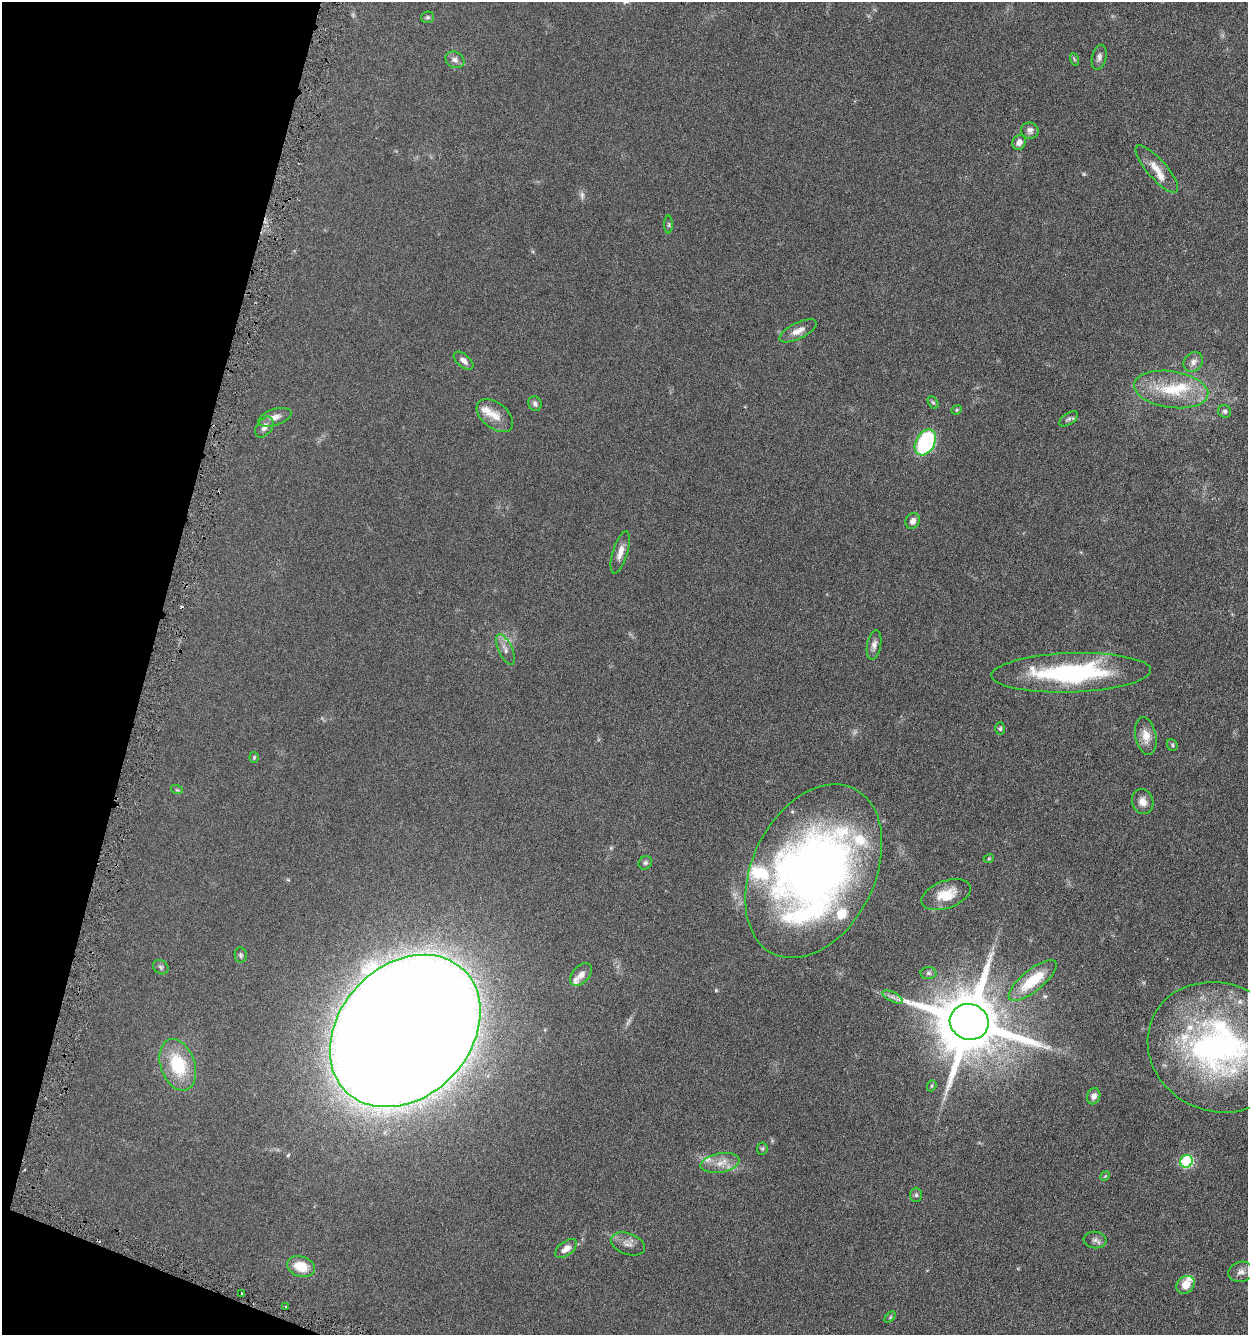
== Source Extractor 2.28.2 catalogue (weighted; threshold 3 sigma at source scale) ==
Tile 9 of 4 x 4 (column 1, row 3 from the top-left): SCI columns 262-1507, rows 1342-2674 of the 5376 x 5350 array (HDU 1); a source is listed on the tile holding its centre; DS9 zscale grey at full resolution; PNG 1250 x 1337 px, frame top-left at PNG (2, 2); each listed source drawn as its Kron ellipse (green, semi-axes under 4 px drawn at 4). Shown black and unused: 13% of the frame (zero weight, under 3 of 6 exposures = <1% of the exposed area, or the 3 px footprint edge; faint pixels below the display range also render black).
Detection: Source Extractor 2.28.2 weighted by HDU 2 'WHT'; one run over the whole footprint, this tile lists its part. Background 0.0957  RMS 0.0067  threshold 0.0276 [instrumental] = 3 sigma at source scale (4.09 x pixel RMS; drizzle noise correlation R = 1.36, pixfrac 0.8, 0.05/0.05 arcsec/px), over >= 5 px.
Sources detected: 81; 3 too faint to see at this stretch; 1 inside a brighter object's white glare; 2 cosmic-ray / hot-pixel residue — neither listed nor drawn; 13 inside a brighter listed object's ellipse — not listed separately; the other 62 listed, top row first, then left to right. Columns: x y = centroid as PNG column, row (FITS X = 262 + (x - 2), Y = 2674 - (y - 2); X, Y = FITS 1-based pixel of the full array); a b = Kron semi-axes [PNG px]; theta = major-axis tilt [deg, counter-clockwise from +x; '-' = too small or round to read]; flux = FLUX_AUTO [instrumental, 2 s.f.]
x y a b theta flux
427 17 6 5 - 1.1
1099 57 13 7 76 2.3
1074 59 6 3 -71 0.7
455 60 10 8 -28 2.7
1030 131 9 8 - 2.2
1019 142 8 6 58 3.3
1157 169 30 9 -49 8.1
669 225 9 4 -90 0.99
798 331 20 8 26 5
463 361 12 6 -40 3.2
1193 362 11 9 50 3
1171 389 37 18 -8 27
933 402 7 4 -61 0.94
535 404 7 6 - 1.8
957 410 5 4 - 0.72
1225 411 7 6 - 1.5
495 416 21 13 -39 7.6
275 417 17 8 18 4.4
1069 419 11 5 34 1.6
264 427 11 7 56 3.1
925 442 14 9 61 57
913 521 8 6 62 3
620 552 22 7 73 4.9
874 645 15 7 79 2.9
505 649 16 7 -65 3.4
1071 673 80 19 2 86
1000 729 6 5 - 0.97
1146 736 19 10 -78 6.9
1172 745 6 5 - 0.88
254 757 5 4 - 0.8
177 790 6 3 -18 0.72
1143 801 13 10 -71 4.5
989 858 5 3 - 0.5
645 863 7 6 - 1.3
814 871 92 61 64 410
946 895 26 13 19 12
241 955 7 6 - 1.2
161 967 8 6 -35 1.4
928 973 8 6 -1 1.5
581 975 13 8 48 3.5
1033 980 29 10 39 21
893 997 11 4 -26 2.1
969 1022 19 18 - 5300
405 1031 85 65 47 4100
1218 1047 72 64 -24 180
178 1065 26 17 -70 29
932 1086 6 4 70 0.74
1094 1096 8 6 71 2.8
762 1149 6 5 - 1
1186 1161 6 6 - 56
720 1163 20 9 10 7.2
1105 1176 5 4 - 0.56
916 1195 7 6 - 1.1
1095 1240 11 8 -7 2.5
628 1244 18 10 -20 4.2
566 1248 13 7 39 4.3
301 1266 14 10 -17 12
1241 1272 12 10 17 3.4
1185 1285 10 8 47 7.5
242 1293 3 3 - 1.1
286 1307 3 2 - 0.67
890 1317 6 4 45 0.75
Isophote crosses this tile's border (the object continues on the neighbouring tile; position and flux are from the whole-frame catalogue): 1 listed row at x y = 1218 1047